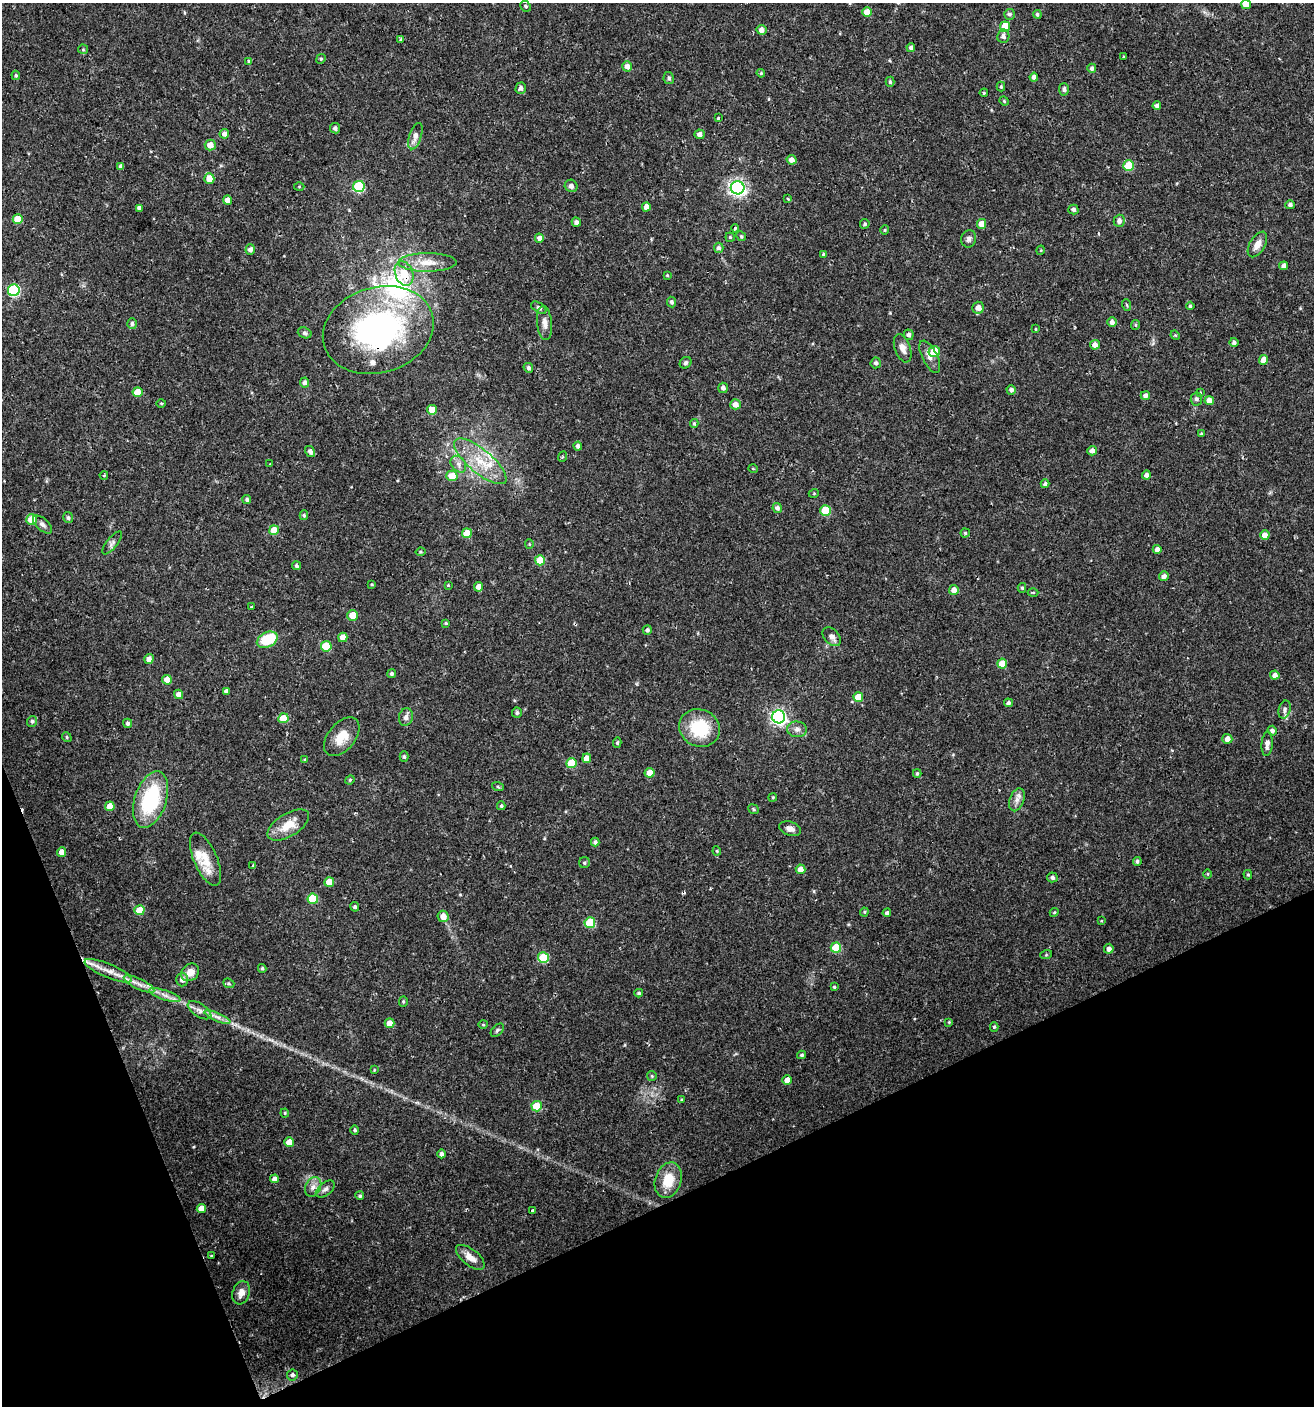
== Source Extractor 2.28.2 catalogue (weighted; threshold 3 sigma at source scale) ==
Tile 14 of 4 x 4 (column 2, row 4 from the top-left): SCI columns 1395-2706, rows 1-1404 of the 5473 x 5614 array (HDU 1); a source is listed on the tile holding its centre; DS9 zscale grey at full resolution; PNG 1316 x 1408 px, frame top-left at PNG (2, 3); each listed source drawn as its Kron ellipse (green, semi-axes under 4 px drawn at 4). Shown black and unused: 20% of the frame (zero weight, under 2 of 3 exposures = <1% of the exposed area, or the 3 px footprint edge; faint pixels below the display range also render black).
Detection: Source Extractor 2.28.2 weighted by HDU 2 'WHT'; one run over the whole footprint, this tile lists its part. Background 0.0254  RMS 0.0042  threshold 0.0188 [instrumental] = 3 sigma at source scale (4.5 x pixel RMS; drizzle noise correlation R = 1.50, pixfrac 1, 0.0396/0.0396 arcsec/px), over >= 5 px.
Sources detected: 261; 2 cosmic-ray / hot-pixel residue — neither listed nor drawn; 7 inside a brighter listed object's ellipse — not listed separately; the other 252 listed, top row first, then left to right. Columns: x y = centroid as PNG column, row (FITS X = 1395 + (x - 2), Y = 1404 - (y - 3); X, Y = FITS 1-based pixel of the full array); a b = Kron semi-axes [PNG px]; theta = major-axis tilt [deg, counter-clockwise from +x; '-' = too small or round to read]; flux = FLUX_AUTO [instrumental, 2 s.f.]
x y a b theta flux
1246 4 5 5 - 3.8
525 6 5 5 - 0.71
867 12 5 4 - 3.6
1009 14 5 5 - 0.97
1037 14 4 4 - 0.75
1005 26 5 5 - 11
762 30 5 5 - 2.1
1003 36 7 6 - 1.4
401 39 4 4 - 0.67
911 47 4 4 - 1.3
83 49 5 5 - 0.54
1124 57 3 3 - 0.42
321 59 5 4 - 0.54
249 61 4 3 - 1.6
627 66 5 5 - 2.5
1092 68 4 4 - 1.1
761 73 4 4 - 0.46
16 75 5 4 - 0.55
1034 77 4 4 - 1.8
669 78 6 5 - 1
890 82 5 4 - 0.6
1001 87 5 4 - 0.53
521 88 6 5 - 1.4
1064 89 6 5 - 1.2
984 93 4 3 - 0.47
1004 101 5 4 - 0.45
1157 106 4 4 - 1.1
718 118 3 3 - 0.39
335 128 5 5 - 1.2
224 134 5 4 - 1.6
699 134 5 5 - 1.7
415 136 14 6 72 2.8
210 145 5 5 - 3.6
792 160 5 4 - 2.4
121 166 4 4 - 1.3
1129 166 5 5 - 16
209 179 5 5 - 6.2
359 186 6 5 - 32
571 186 6 6 - 1.3
299 187 5 3 - 0.38
738 188 7 6 - 130
788 199 3 3 - 0.58
227 200 4 4 - 2.5
1290 205 5 4 - 1.2
646 207 4 4 - 2.8
139 208 4 4 - 1.4
1073 210 5 5 - 1.2
18 219 5 5 - 7.9
1119 221 6 5 - 1.8
576 222 4 4 - 1.4
865 224 5 4 - 0.65
981 224 5 4 - 4.7
735 228 4 3 - 0.67
885 230 4 4 - 0.44
741 236 5 4 - 0.57
730 237 4 4 - 0.51
539 238 4 4 - 1.7
969 239 9 7 73 1.4
1257 244 14 7 59 3.5
719 248 5 4 - 1.3
250 249 5 4 - 1.7
1041 250 5 3 - 0.36
823 254 4 4 - 0.47
427 262 29 9 0 6.8
1284 266 4 4 - 2
404 273 12 9 -69 8.2
667 275 4 4 - 0.41
14 290 6 6 - 43
672 302 5 4 - 0.89
1127 305 6 3 -70 0.51
1190 306 4 4 - 0.57
539 308 8 5 -32 0.95
978 308 6 6 - 3.1
1112 322 5 4 - 1.8
544 323 17 7 -84 2.7
132 324 5 4 - 0.95
1135 325 5 4 - 0.54
1036 329 3 2 - 0.31
378 330 56 42 17 100
305 333 7 5 -18 0.85
909 335 5 5 - 1.5
1175 335 5 4 - 0.42
1234 342 4 4 - 1.1
1095 345 5 5 - 2.5
903 348 15 8 -70 2.8
934 351 6 5 - 9.2
930 357 18 7 -63 2.7
1264 360 5 4 - 4.1
686 363 6 5 - 0.83
876 363 5 5 - 1.2
528 368 5 4 - 0.95
305 383 5 4 - 1.4
723 388 5 5 - 1.5
1011 390 5 4 - 1.3
137 392 5 4 - 6
1200 393 4 4 - 0.39
1145 396 5 4 - 1.5
1196 399 6 6 - 1.1
1209 401 5 4 - 3.8
161 403 5 3 - 0.39
735 404 5 5 - 3.2
432 410 5 5 - 4.9
694 423 4 3 - 1.1
1201 434 4 3 - 0.51
578 446 4 4 - 1.4
310 451 6 4 -57 1.4
1092 451 5 4 - 1.9
562 457 5 3 - 0.47
480 461 32 12 -40 12
270 464 3 3 - 0.27
458 464 9 7 -52 1.8
753 469 5 3 - 0.34
104 475 4 3 - 0.38
1146 475 4 4 - 1.7
452 476 5 5 - 5.6
1045 484 4 4 - 0.98
814 493 5 3 - 0.37
247 499 4 4 - 0.92
777 508 5 4 - 1.3
826 510 5 5 - 15
304 515 5 4 - 0.63
68 518 5 5 - 0.85
32 519 5 5 - 5.8
43 524 12 6 -41 1.5
274 530 5 5 - 7.7
467 533 5 5 - 8.3
965 533 4 4 - 0.55
1265 535 5 4 - 3.7
112 543 14 5 51 1.5
529 544 5 4 - 0.4
1157 549 4 4 - 2.2
420 552 5 3 - 0.44
540 560 5 5 - 10
296 566 4 4 - 0.79
1164 576 5 4 - 1.7
372 584 4 3 - 0.43
448 585 3 3 - 0.36
479 587 4 4 - 3.5
1022 588 5 4 - 0.57
954 590 5 5 - 2.8
1033 592 5 3 - 0.46
251 606 3 2 - 0.53
353 615 5 5 - 6.8
446 623 3 3 - 0.54
647 630 4 4 - 1
343 637 5 4 - 4.7
832 637 11 7 -47 2
267 640 11 7 27 17
326 646 5 5 - 13
149 659 5 4 - 2.3
1002 664 5 5 - 8.5
391 674 4 4 - 0.78
1275 675 4 4 - 2.3
167 680 5 5 - 4.1
226 691 4 4 - 1.4
179 694 5 4 - 2.3
858 697 5 5 - 7.4
1008 703 4 4 - 0.98
1285 710 9 6 75 1.2
517 713 5 5 - 0.86
406 717 9 7 74 2
779 717 6 6 - 110
283 718 5 5 - 9.7
32 721 5 5 - 0.79
128 723 4 4 - 0.9
699 728 21 18 -25 19
797 729 10 8 -5 1.9
1272 731 5 4 - 1.5
67 737 5 4 - 0.57
342 737 22 13 50 7.5
1227 739 5 5 - 2.8
617 743 5 4 - 0.52
1267 744 12 5 85 1.9
404 757 5 4 - 0.72
587 758 5 4 - 4.2
305 760 4 3 - 0.57
571 763 5 5 - 12
650 773 5 5 - 4.7
917 773 4 3 - 0.65
350 780 5 4 - 0.45
498 787 6 4 -19 0.53
773 797 4 3 - 0.4
151 799 29 16 72 32
1017 800 12 7 71 2.3
110 806 5 4 - 4.3
501 806 4 4 - 0.63
754 809 5 4 - 0.52
288 825 23 11 31 7.5
790 829 11 7 -19 2.1
595 842 4 4 - 1.1
717 851 4 4 - 0.47
62 852 4 4 - 2.5
205 859 28 11 -66 6.8
1137 861 4 4 - 0.79
584 863 5 5 - 0.78
253 866 3 3 - 0.86
800 869 5 5 - 3.1
1208 874 5 3 - 0.37
1248 875 5 4 - 0.57
1052 877 5 5 - 1.2
329 882 5 5 - 6.1
313 899 5 5 - 14
355 907 5 4 - 0.93
139 910 5 5 - 8.4
864 912 4 4 - 0.47
1054 912 4 4 - 0.46
887 913 4 3 - 0.9
443 916 6 5 - 3.8
1101 921 4 3 - 0.31
590 923 5 5 - 20
836 948 5 5 - 17
1109 949 5 4 - 1.4
1046 955 6 4 19 0.45
543 957 5 5 - 20
262 968 4 3 - 0.64
108 971 25 7 -22 5.1
190 972 9 8 - 4
182 980 7 6 - 2
229 983 6 4 -21 0.62
139 984 16 5 -26 2.9
834 987 3 3 - 0.5
639 993 4 4 - 0.73
165 995 16 4 -19 2.6
403 1001 5 4 - 0.51
199 1010 13 6 -33 2.3
217 1017 14 4 -23 2.1
949 1022 4 4 - 0.37
389 1023 5 5 - 4
483 1025 5 3 - 0.4
994 1027 5 4 - 0.68
497 1030 8 5 46 0.79
802 1055 4 4 - 0.72
374 1070 4 3 - 0.34
652 1076 5 4 - 0.49
787 1080 5 5 - 3.2
682 1100 3 3 - 0.43
537 1106 5 5 - 14
285 1113 4 4 - 0.4
355 1130 4 4 - 0.82
289 1142 5 5 - 5.3
442 1154 4 4 - 1.3
275 1179 4 4 - 2.1
668 1180 18 13 72 9.5
313 1187 10 7 63 2.3
325 1189 11 6 38 1.6
360 1196 4 4 - 0.71
201 1209 5 4 - 4.3
532 1211 3 3 - 1.6
211 1256 3 3 - 0.34
470 1257 17 8 -38 4
241 1293 12 8 71 3.1
292 1375 5 5 - 1.2
Overlapping masked pixels (flux is a lower limit): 2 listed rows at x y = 404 273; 378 330
Isophote crosses this tile's border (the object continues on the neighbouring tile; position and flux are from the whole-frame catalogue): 1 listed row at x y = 1246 4